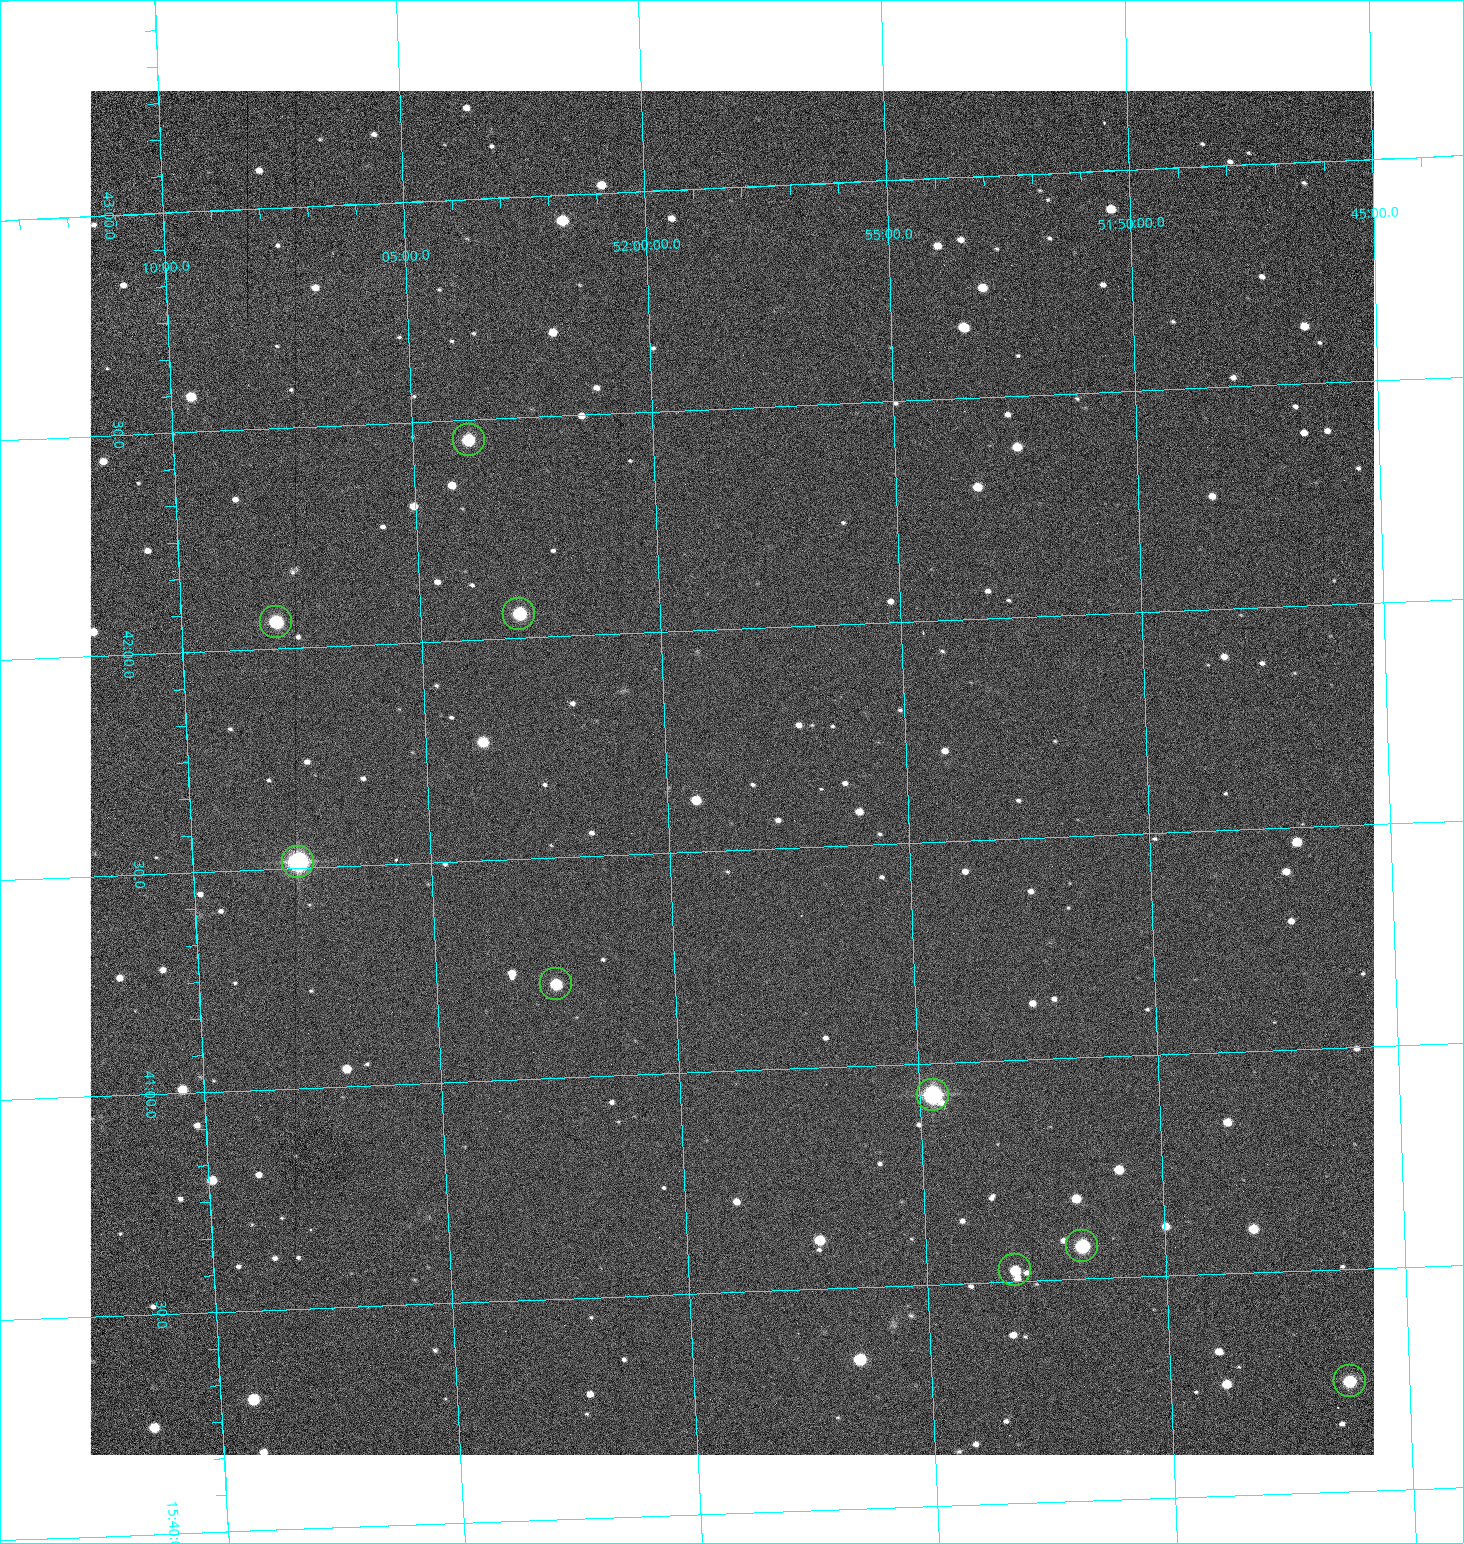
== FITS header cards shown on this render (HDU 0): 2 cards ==
NAXIS1  =                 1284 /fastest changing axis
NAXIS2  =                 1364 /next to fastest changing axis

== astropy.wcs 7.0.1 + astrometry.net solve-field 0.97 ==
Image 1284 x 1364 px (HDU 0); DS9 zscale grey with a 90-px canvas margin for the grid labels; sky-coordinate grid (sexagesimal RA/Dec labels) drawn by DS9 from the SOLVED WCS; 9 Tycho-2 reference stars matched to detected sources circled (green)
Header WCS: RA---TAN/DEC--TAN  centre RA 15:41:41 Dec +51:59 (235.42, +51.98 deg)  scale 1.26 arcsec/px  FOV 26.9' x 28.5'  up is +92 deg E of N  parity flipped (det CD > 0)
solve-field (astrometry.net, Tycho-2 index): VERIFIED the header's WCS against the Tycho-2 star catalogue (9 matches, 0 conflicts) and refined it, rather than solving blind
Solved WCS: RA---TAN-SIP/DEC--TAN-SIP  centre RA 15:41:41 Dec +51:59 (235.42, +51.98 deg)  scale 1.25 arcsec/px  FOV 26.8' x 28.5'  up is +92 deg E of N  parity flipped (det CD > 0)
The solver's refit moves the header's centre by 0.49 arcsec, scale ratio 0.9966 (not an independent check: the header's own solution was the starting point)
Tycho-2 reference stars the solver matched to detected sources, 9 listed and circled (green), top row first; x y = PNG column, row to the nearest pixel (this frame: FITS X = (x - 90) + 1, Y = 1364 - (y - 91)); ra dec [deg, ICRS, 3 dp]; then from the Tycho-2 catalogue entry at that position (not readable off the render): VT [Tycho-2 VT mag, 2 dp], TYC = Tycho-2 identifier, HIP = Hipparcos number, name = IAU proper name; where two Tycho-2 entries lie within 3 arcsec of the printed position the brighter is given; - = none
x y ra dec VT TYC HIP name
469 440 235.614 +52.064 11.61 3489-1132-1 - -
519 614 235.514 +52.049 11.19 3489-1407-1 - -
276 622 235.515 +52.133 11.12 3489-1380-1 - -
298 862 235.378 +52.130 9.31 3489-1322-1 76850 -
556 984 235.303 +52.042 11.52 3489-958-1 - -
933 1095 235.232 +51.912 9.59 3489-824-1 - -
1082 1246 235.143 +51.862 10.97 3489-1016-1 - -
1015 1270 235.131 +51.886 12.29 3489-908-1 - -
1350 1381 235.062 +51.771 11.53 3489-1453-1 - -